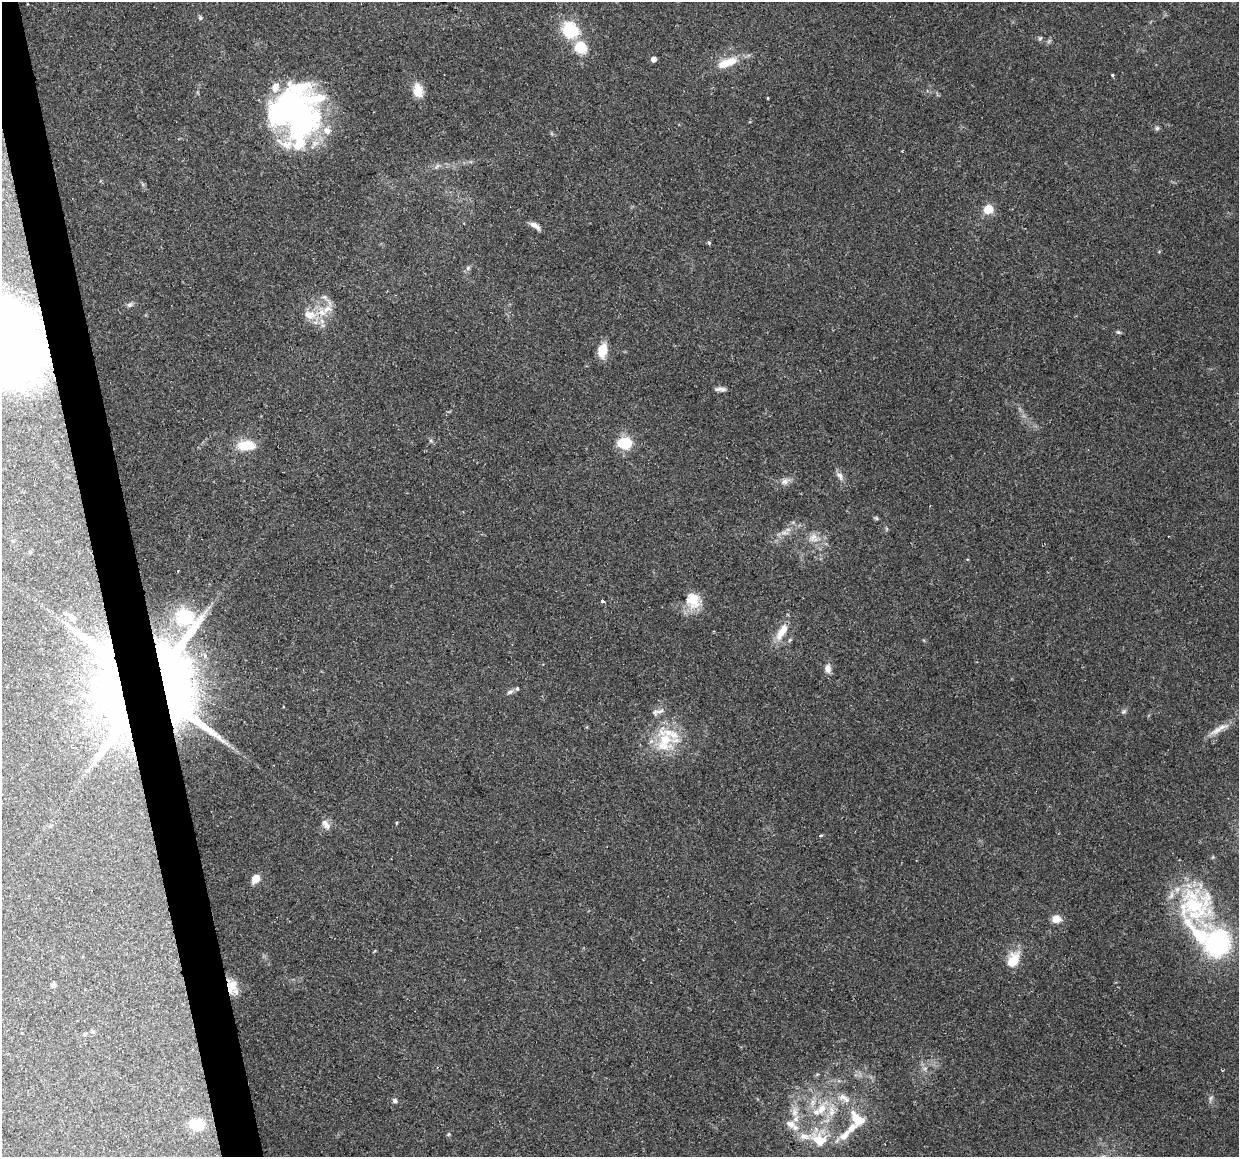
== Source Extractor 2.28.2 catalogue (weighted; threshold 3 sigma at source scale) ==
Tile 11 of 4 x 4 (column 3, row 3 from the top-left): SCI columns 2476-3712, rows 1237-2391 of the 4950 x 4733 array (HDU 1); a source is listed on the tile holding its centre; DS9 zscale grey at full resolution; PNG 1241 x 1159 px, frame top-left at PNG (2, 2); no overlay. Shown black and unused: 3% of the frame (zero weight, under 2 of 3 exposures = <1% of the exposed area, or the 3 px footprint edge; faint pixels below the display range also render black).
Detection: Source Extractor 2.28.2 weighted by HDU 2 'WHT'; one run over the whole footprint, this tile lists its part. Background 0.15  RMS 0.0064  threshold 0.0286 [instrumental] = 3 sigma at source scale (4.5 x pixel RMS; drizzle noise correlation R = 1.50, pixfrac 1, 0.0396/0.0396 arcsec/px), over >= 5 px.
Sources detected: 81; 5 inside a brighter object's white glare — not listed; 10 inside a brighter listed object's ellipse — not listed separately; the other 66 listed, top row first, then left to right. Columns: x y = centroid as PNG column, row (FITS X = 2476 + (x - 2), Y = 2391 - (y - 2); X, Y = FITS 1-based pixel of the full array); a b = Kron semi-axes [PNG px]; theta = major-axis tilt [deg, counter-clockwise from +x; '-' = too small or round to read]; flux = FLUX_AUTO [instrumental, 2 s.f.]
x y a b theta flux
201 18 5 5 - 0.96
570 30 14 13 - 34
1040 38 6 5 - 0.98
580 47 13 11 -24 16
653 59 6 6 - 2.4
727 63 30 11 21 14
1112 75 3 3 - 0.82
418 90 16 10 -81 9.1
768 98 4 2 - 0.51
296 110 57 48 -66 170
1157 128 6 6 - 1.2
902 151 2 2 - 0.46
437 167 8 4 45 1.4
988 209 6 5 - 18
535 225 13 6 -32 4
709 242 4 4 - 1.4
468 268 7 6 - 1.5
324 297 10 5 -15 2.1
129 305 8 6 0 1.8
328 309 18 9 12 8
309 315 18 11 -14 10
1119 332 7 5 -19 1
603 350 14 9 76 11
721 389 15 5 -1 2.4
625 443 15 11 2 18
247 445 21 11 1 14
839 475 12 7 -56 3.1
784 482 10 8 14 3.1
876 518 6 4 -45 0.9
784 533 9 4 -8 2
813 537 14 8 45 4.5
13 541 6 3 -18 0.65
30 552 5 4 - 0.86
693 600 21 17 -68 14
603 601 4 3 - 1.9
185 617 91 35 90 86
782 631 28 10 58 10
828 668 11 8 -88 3.9
166 681 72 51 -81 440
510 692 11 6 28 2.3
660 711 13 5 23 2.5
1124 711 8 3 19 1.1
1217 730 28 7 29 6.5
665 741 30 25 57 30
396 822 4 3 - 0.85
326 825 14 7 -56 4.2
821 835 4 3 - 0.96
256 879 8 6 59 9.1
1194 905 50 48 -30 71
1056 919 8 7 - 7.4
1218 943 27 23 82 84
1013 960 19 12 61 13
53 985 4 4 - 2.6
231 986 16 12 85 10
93 1032 7 4 7 1
84 1034 6 4 -19 0.8
1210 1098 7 4 87 1.3
395 1101 5 4 - 2.1
821 1109 17 10 51 11
794 1112 13 9 82 5.5
857 1119 26 16 -52 15
196 1124 19 14 -10 14
790 1124 15 10 -27 6.6
449 1134 6 4 71 0.83
845 1135 21 10 43 7.6
819 1140 22 16 -33 18
Overlapping masked pixels (flux is a lower limit): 2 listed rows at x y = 166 681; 231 986
Isophote crosses this tile's border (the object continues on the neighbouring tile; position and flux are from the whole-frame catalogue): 1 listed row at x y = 1194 905